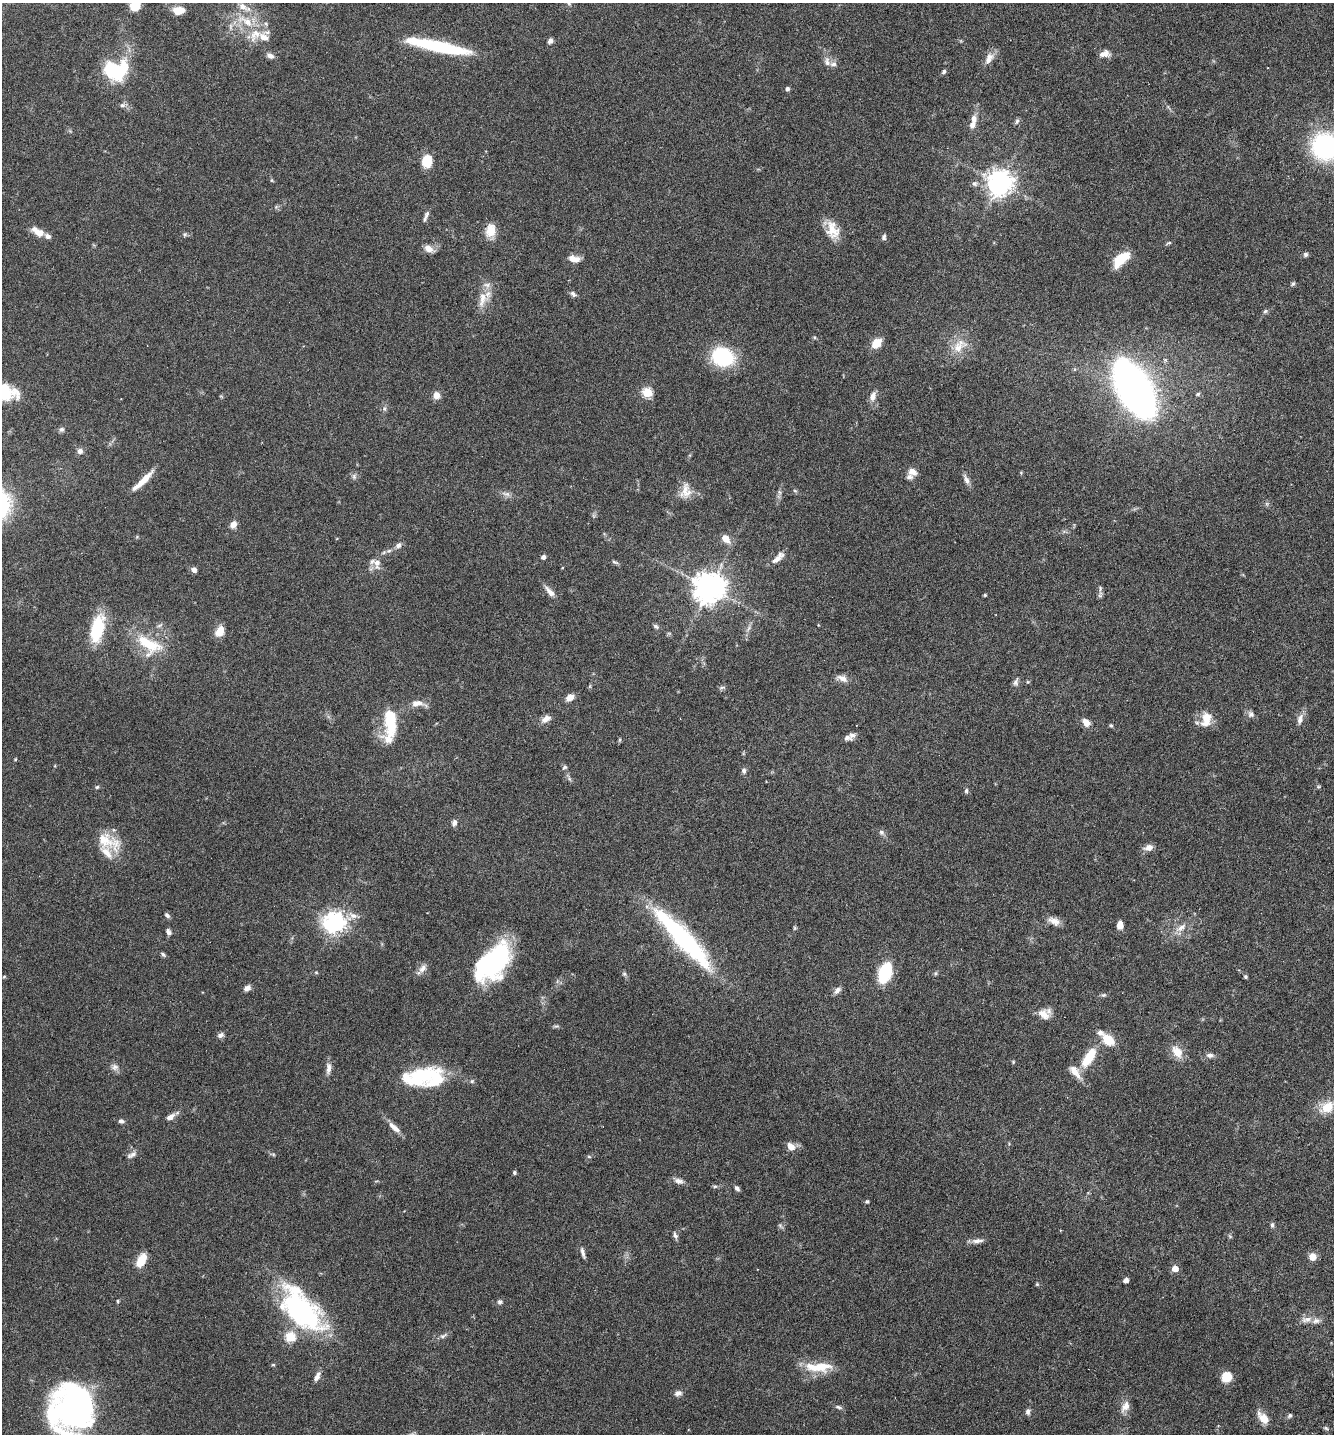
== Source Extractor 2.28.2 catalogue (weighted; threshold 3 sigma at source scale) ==
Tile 6 of 4 x 4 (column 2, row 2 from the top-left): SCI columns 1535-2866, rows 2896-4327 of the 5866 x 5789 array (HDU 1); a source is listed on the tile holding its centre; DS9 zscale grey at full resolution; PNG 1336 x 1436 px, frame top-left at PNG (2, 3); no overlay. Nothing masked; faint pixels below the display range render black.
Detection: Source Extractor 2.28.2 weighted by HDU 2 'WHT'; one run over the whole footprint, this tile lists its part. Background 0.0537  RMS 0.0032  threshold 0.0129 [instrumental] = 3 sigma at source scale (4.09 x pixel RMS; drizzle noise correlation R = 1.36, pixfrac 0.8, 0.05/0.05 arcsec/px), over >= 5 px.
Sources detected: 195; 1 too faint to see at this stretch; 4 inside a brighter object's white glare — not listed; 16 inside a brighter listed object's ellipse — not listed separately; the other 174 listed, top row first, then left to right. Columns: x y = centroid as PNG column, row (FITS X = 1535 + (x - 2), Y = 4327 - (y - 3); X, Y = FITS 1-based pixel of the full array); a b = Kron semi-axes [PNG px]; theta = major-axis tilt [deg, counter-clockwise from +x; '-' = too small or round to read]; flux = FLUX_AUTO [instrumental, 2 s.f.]
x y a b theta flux
135 5 9 7 64 8.1
242 6 17 8 -35 2.5
178 11 13 9 8 3.5
246 21 29 11 -28 6.9
550 41 8 5 64 0.83
438 46 70 11 -12 23
1104 54 13 8 10 1.9
270 56 9 6 -26 1.2
989 58 17 9 61 2.4
827 61 13 7 -85 1.5
114 71 22 14 -36 17
944 72 6 5 - 0.57
787 89 5 5 - 0.68
122 105 7 6 - 0.81
974 119 11 8 -89 1.7
1017 121 8 6 72 0.63
1325 147 25 24 - 37
427 161 10 8 90 8.3
272 180 6 4 -90 0.33
999 183 8 8 - 330
975 184 8 7 - 0.78
426 216 15 4 71 0.97
490 230 17 12 80 3.8
832 230 24 15 -71 5.1
40 233 9 7 6 2.1
185 234 7 5 54 0.48
884 237 7 5 84 0.68
1169 243 8 4 21 0.44
428 248 12 9 -28 2
1305 254 7 6 - 0.58
574 259 13 7 -11 2.9
1121 259 20 9 43 7.6
1293 284 6 5 - 0.5
573 294 9 5 -39 0.78
482 299 23 11 78 4
1265 311 7 5 36 0.56
814 337 6 4 -89 0.33
876 343 12 8 45 4
958 347 24 14 31 4.9
723 357 20 16 -16 23
1165 360 5 4 - 0.46
1134 389 36 15 -61 330
6 393 25 18 -7 13
647 393 5 5 - 19
1198 394 6 5 - 0.54
436 395 6 6 - 3
873 396 13 8 73 1.9
384 409 6 5 - 0.59
61 429 7 6 - 0.71
80 451 6 6 - 1.2
912 472 13 11 -19 2.3
354 476 8 6 -89 0.76
144 479 26 7 46 4.1
966 479 16 6 -67 1.4
686 491 22 14 81 3.7
795 491 6 3 -19 0.36
779 492 7 4 -71 0.54
1267 504 7 4 -72 0.46
233 524 10 7 58 1.5
137 537 5 4 - 0.3
726 539 11 7 -46 2.5
399 545 8 7 - 1.1
389 551 8 4 9 0.77
543 557 5 5 - 0.94
778 558 18 6 44 2.2
615 562 10 4 -25 0.57
377 563 14 10 -76 2.5
194 570 6 5 - 1.3
709 587 9 9 - 510
550 591 18 7 -48 1.9
985 595 4 3 - 0.36
1100 595 13 5 86 0.84
656 626 8 5 -32 0.64
97 628 35 15 76 12
748 629 10 4 60 0.89
220 631 12 9 61 3.3
149 644 37 20 -33 12
842 678 15 8 -20 1.8
1016 682 12 7 75 0.98
722 687 10 4 11 0.55
570 697 8 6 33 2.4
417 703 20 9 0 2.4
1251 714 8 8 - 1.1
546 719 13 8 29 1.8
1206 719 19 13 75 4.4
1300 719 15 7 74 1.7
1086 722 9 7 -50 2.5
390 723 39 13 87 13
1111 725 5 4 - 0.41
847 738 13 7 -9 1.2
620 740 6 4 88 0.35
15 759 4 3 - 0.28
565 767 7 5 31 0.54
744 770 8 6 -80 0.81
570 779 7 4 -70 0.51
97 787 5 5 - 0.4
966 791 7 5 77 0.53
454 823 8 6 79 1.1
881 832 8 7 - 0.82
105 840 29 21 -37 7.6
1148 847 10 7 13 2
167 915 8 5 -45 0.67
1054 921 15 9 -23 2.2
335 922 8 7 - 170
1120 925 7 6 - 2.2
795 928 5 5 - 0.37
1181 928 18 8 31 2.5
168 932 8 6 -54 0.88
683 938 86 17 -47 43
163 954 7 4 -44 0.53
493 963 44 24 49 38
422 969 15 7 45 1.8
316 972 6 3 -19 0.3
885 973 15 8 71 21
936 973 6 4 71 0.39
624 974 6 5 - 0.53
4 977 6 4 2 0.28
1246 977 4 4 - 0.44
247 988 8 5 38 1.5
837 990 11 6 46 1.2
1103 995 7 5 15 0.54
1044 1014 16 11 -34 3
556 1026 9 4 7 0.49
221 1035 9 6 24 0.9
1108 1040 13 9 -41 5.8
1177 1052 17 11 -54 3.8
1210 1055 9 7 1 1.1
1089 1057 25 10 57 8.8
1013 1062 4 4 - 0.29
115 1067 10 9 - 1.3
328 1068 15 6 88 1.7
426 1075 31 18 26 15
472 1081 5 5 - 0.48
1327 1107 18 13 33 5.7
170 1117 11 6 34 1.7
121 1121 6 5 - 0.86
396 1129 13 7 -35 1.7
791 1147 10 7 -46 2.4
133 1154 11 7 29 1.2
273 1154 6 4 -19 0.38
589 1157 6 3 -19 0.31
514 1173 4 4 - 0.42
679 1181 12 7 -18 1.4
715 1186 6 4 1 0.43
737 1188 6 4 -50 0.84
867 1201 4 4 - 0.52
1272 1225 7 5 82 0.56
780 1226 7 5 -68 0.57
675 1235 9 5 -70 0.82
977 1241 16 6 4 1.4
583 1253 15 4 -75 0.99
1312 1257 8 7 - 2.4
141 1260 17 9 63 4.3
1175 1269 5 5 - 4.3
1126 1280 4 4 - 1.5
1037 1284 5 5 - 0.32
118 1301 5 4 - 0.33
500 1302 7 6 - 0.67
301 1310 52 25 -48 54
1306 1319 16 8 11 2
443 1336 11 5 30 0.87
290 1337 5 5 - 19
273 1365 5 3 - 0.31
819 1367 38 12 1 7.4
317 1377 13 6 64 1.4
1226 1377 9 8 - 6.2
678 1393 9 7 10 1.1
1125 1406 16 9 57 2.2
838 1407 10 4 -19 0.65
76 1408 43 36 85 89
1028 1412 8 6 78 0.87
1290 1415 6 5 - 0.57
1264 1418 14 9 -46 3.4
1326 1428 7 4 -44 0.44
Isophote crosses this tile's border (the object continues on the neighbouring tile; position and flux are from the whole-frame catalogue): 4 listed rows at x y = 135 5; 1325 147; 6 393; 76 1408